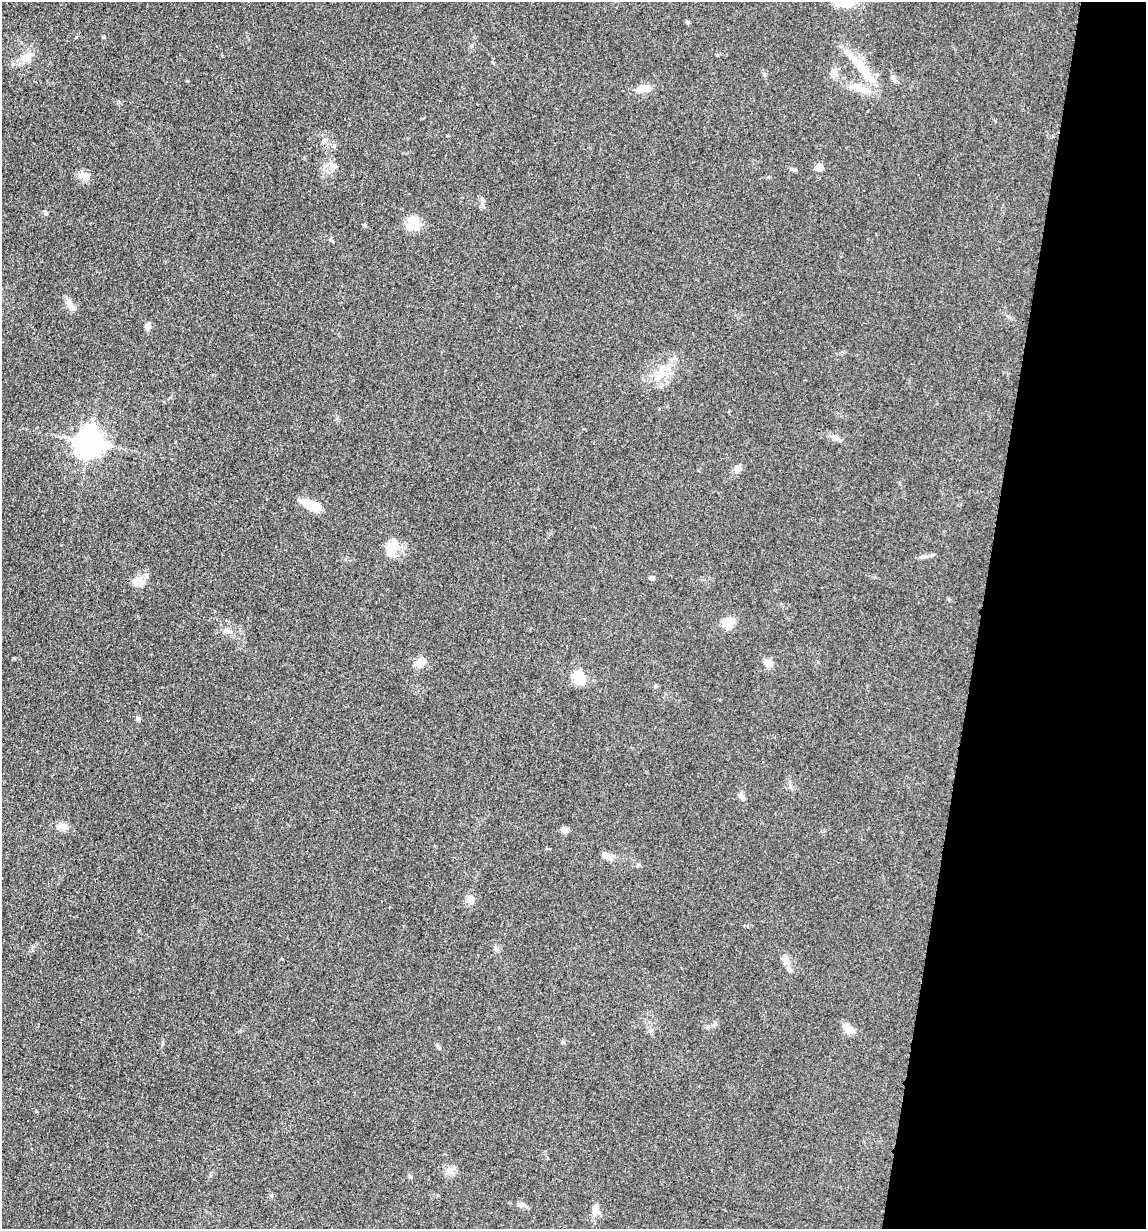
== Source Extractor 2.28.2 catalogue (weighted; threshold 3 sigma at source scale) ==
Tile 8 of 4 x 4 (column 4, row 2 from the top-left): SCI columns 3679-4822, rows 2471-3697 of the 4948 x 4938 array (HDU 1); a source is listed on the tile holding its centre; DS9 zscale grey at full resolution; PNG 1148 x 1231 px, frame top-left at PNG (2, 2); no overlay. Shown black and unused: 14% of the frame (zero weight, under 3 of 4 exposures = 2% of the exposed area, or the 3 px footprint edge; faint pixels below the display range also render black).
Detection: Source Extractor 2.28.2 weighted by HDU 2 'WHT'; one run over the whole footprint, this tile lists its part. Background 0.0527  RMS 0.0059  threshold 0.0265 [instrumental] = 3 sigma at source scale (4.5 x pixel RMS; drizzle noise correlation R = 1.50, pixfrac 1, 0.05/0.05 arcsec/px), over >= 5 px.
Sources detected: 38; all 38 listed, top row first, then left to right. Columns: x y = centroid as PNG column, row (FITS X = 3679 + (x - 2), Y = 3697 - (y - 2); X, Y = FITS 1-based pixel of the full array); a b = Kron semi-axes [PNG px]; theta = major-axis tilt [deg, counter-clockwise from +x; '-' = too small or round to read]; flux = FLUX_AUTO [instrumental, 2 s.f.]
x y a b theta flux
848 4 24 17 1 12
687 22 5 4 - 0.89
27 58 15 12 -6 6.5
861 68 53 10 -50 20
860 88 32 9 -22 9.6
644 89 18 9 6 6.1
334 167 7 6 - 1.9
819 167 6 6 - 7.5
793 169 7 4 -18 0.95
84 177 15 5 -16 2.9
413 223 18 15 -86 11
70 305 18 7 -57 4
148 326 7 6 - 3.1
660 374 20 11 52 9.7
835 438 11 7 -30 2.7
90 443 10 10 - 440
738 469 12 8 78 2.6
312 505 24 9 -22 11
391 549 22 13 63 8.3
652 578 7 6 - 1.4
138 582 16 10 -3 6.1
728 622 12 11 - 7.7
768 663 9 8 - 5
418 664 16 8 52 3.9
579 678 14 10 -78 15
656 686 5 4 - 0.84
138 719 6 5 - 1
741 797 13 6 -49 2.3
62 826 16 8 -5 3.9
564 830 9 7 -38 2.1
604 855 9 8 - 2.9
470 900 12 9 -1 3.3
789 968 11 5 -49 2.1
848 1029 11 8 -52 7.2
438 1046 7 4 -54 1.1
449 1170 11 7 -66 3.2
521 1205 8 6 20 1.6
596 1209 16 8 -56 3.4
Isophote crosses this tile's border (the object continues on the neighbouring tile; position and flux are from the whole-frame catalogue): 1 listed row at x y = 848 4
Unlisted compact peaks at least as high as the median listed source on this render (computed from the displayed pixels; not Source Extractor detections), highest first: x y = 104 37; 482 199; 365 225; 46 214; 225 631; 324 140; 271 1195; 410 1177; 764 74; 14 658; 715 1023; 708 1027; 493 63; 563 1042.